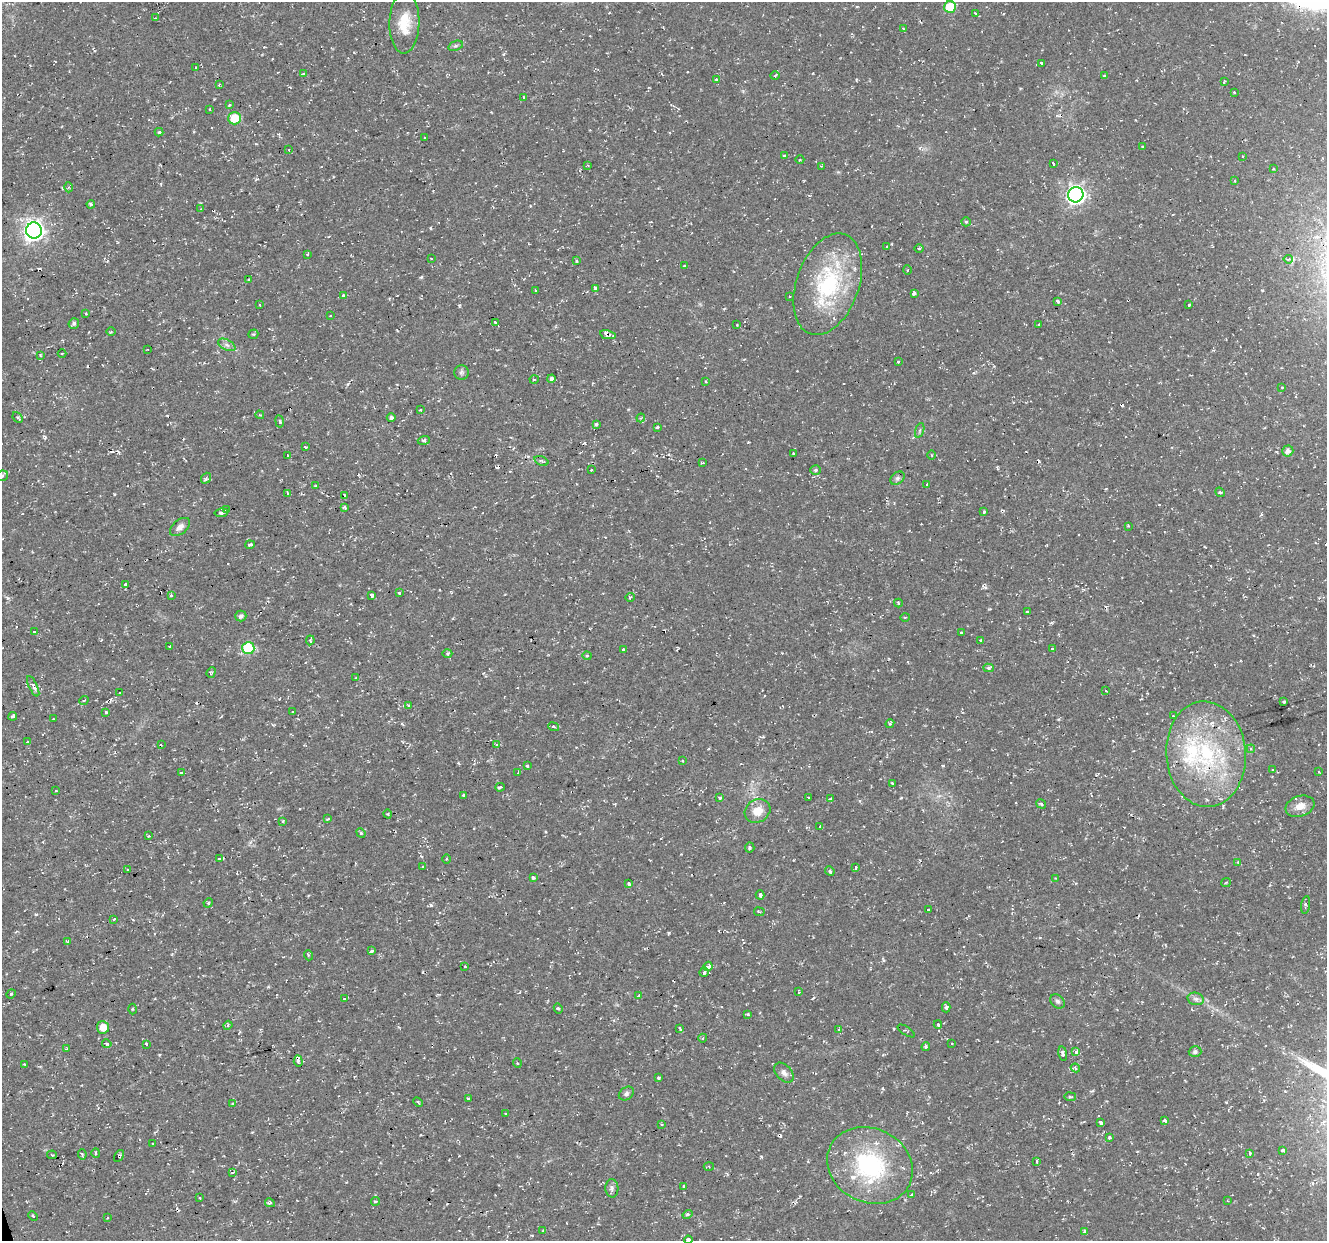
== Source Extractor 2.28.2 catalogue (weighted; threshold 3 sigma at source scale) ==
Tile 7 of 4 x 4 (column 3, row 2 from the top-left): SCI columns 2653-3977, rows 2592-3830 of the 5303 x 5123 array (HDU 1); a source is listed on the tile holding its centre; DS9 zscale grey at full resolution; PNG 1329 x 1243 px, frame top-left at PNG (2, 2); each listed source drawn as its Kron ellipse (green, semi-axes under 4 px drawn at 4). Shown black and unused: <1% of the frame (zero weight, under 2 of 3 exposures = <1% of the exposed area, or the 3 px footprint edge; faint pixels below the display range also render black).
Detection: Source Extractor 2.28.2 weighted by HDU 2 'WHT'; one run over the whole footprint, this tile lists its part. Background 0.0106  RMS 0.0031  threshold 0.0139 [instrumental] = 3 sigma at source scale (4.5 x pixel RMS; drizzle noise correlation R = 1.50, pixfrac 1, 0.0396/0.0396 arcsec/px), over >= 5 px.
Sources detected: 309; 44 cosmic-ray / hot-pixel residue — neither listed nor drawn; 6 inside a brighter listed object's ellipse — not listed separately; the other 259 listed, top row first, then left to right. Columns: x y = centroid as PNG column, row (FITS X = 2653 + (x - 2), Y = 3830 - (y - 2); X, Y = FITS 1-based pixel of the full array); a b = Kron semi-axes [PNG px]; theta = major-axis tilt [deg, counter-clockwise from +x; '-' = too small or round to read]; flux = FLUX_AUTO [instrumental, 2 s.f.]
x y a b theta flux
950 7 6 5 - 12
976 14 3 3 - 0.3
155 18 4 2 - 0.25
404 23 31 15 89 7.7
903 28 3 2 - 0.19
456 46 7 4 19 0.66
1041 63 3 2 - 1
195 68 3 2 - 0.32
303 74 3 3 - 0.85
775 76 4 4 - 0.43
1104 76 4 4 - 0.45
716 79 3 3 - 0.48
1224 82 3 2 - 0.25
219 84 3 3 - 0.66
1234 92 3 3 - 0.45
524 97 3 3 - 0.4
229 105 3 3 - 0.44
210 109 3 2 - 0.23
235 118 6 6 - 7.8
159 132 4 4 - 0.43
425 138 3 3 - 1.2
1143 147 3 3 - 0.43
289 150 4 3 - 0.32
784 156 4 4 - 0.47
1243 156 3 2 - 0.22
800 160 4 3 - 0.33
1053 163 3 3 - 2.7
588 165 3 3 - 0.28
822 166 4 2 - 0.25
1273 169 3 3 - 0.34
1235 180 3 3 - 0.37
68 187 5 3 - 0.49
1076 195 8 7 - 120
91 204 4 3 - 0.44
201 209 3 2 - 0.28
966 222 5 4 - 0.39
34 230 8 8 - 170
887 246 3 2 - 0.2
919 248 4 3 - 0.28
308 255 3 3 - 0.76
431 258 3 2 - 0.23
1288 259 4 4 - 0.76
576 261 3 3 - 0.4
684 266 3 3 - 0.34
907 270 5 3 - 0.29
248 280 4 2 - 0.26
828 284 53 31 71 33
596 289 4 3 - 1.2
535 290 3 2 - 0.31
914 294 4 3 - 0.62
343 296 4 4 - 0.88
789 297 3 3 - 0.77
1058 301 4 3 - 2.6
260 305 3 2 - 0.46
1189 305 3 3 - 1.5
86 314 3 3 - 0.34
330 316 3 2 - 0.33
495 322 3 2 - 1.3
74 323 5 5 - 0.79
737 324 4 2 - 0.21
1039 324 3 2 - 0.38
111 331 5 3 - 0.32
253 334 5 4 - 0.34
608 335 8 4 -11 1.6
227 345 9 5 -27 1.1
148 349 2 2 - 0.41
62 354 4 3 - 0.26
40 355 3 3 - 0.33
898 362 3 3 - 0.74
461 372 7 7 - 0.78
534 379 4 3 - 0.28
551 379 4 4 - 1
705 381 4 3 - 0.26
1282 387 3 2 - 0.22
420 410 2 2 - 0.3
260 415 4 3 - 0.37
18 417 6 4 -48 0.55
391 418 4 4 - 0.74
641 418 4 3 - 0.42
280 421 6 3 -80 0.46
596 424 4 4 - 0.46
657 427 4 3 - 1.1
920 430 7 3 71 0.51
424 440 6 4 17 0.56
306 447 3 2 - 0.55
1288 451 6 5 - 1.6
793 453 3 3 - 0.36
287 455 3 3 - 0.97
931 455 4 3 - 0.26
541 461 7 4 -19 0.55
703 463 4 2 - 0.35
591 470 3 3 - 0.35
815 470 5 5 - 0.61
2 476 6 5 - 0.65
206 478 6 4 51 0.57
897 478 8 5 41 0.79
927 485 3 3 - 0.89
316 486 3 2 - 0.4
1220 492 5 4 - 0.5
287 493 4 3 - 0.59
344 495 3 3 - 1.1
345 507 4 3 - 0.72
226 510 3 3 - 0.81
984 512 3 3 - 1.1
221 513 7 4 8 0.95
1128 526 4 3 - 0.29
180 527 11 7 39 1.8
250 545 5 3 - 2.3
126 584 4 3 - 12
399 593 3 3 - 0.78
171 596 4 3 - 0.88
372 596 4 3 - 2.2
630 597 5 3 - 0.26
898 603 4 3 - 0.36
1027 612 3 2 - 0.68
241 616 5 5 - 1
905 617 5 3 - 0.25
34 632 3 3 - 1.3
962 633 3 3 - 2.1
310 640 5 3 - 0.65
981 640 3 3 - 1.9
170 646 3 3 - 0.82
248 648 6 6 - 24
1052 648 4 2 - 0.29
623 649 3 3 - 0.54
447 653 5 3 - 0.44
587 656 4 4 - 0.45
989 668 5 4 - 0.59
211 672 5 4 - 0.44
356 678 4 2 - 0.23
33 686 11 4 -64 1.2
1106 691 3 2 - 0.2
120 693 4 3 - 1.6
84 700 5 3 - 0.57
1284 702 3 3 - 0.49
408 705 4 2 - 0.31
106 712 3 3 - 1.2
293 712 3 2 - 0.51
13 716 4 3 - 2.7
1173 716 3 2 - 0.34
53 719 2 2 - 0.25
890 724 4 3 - 0.45
554 727 5 4 - 0.8
27 742 2 2 - 0.24
161 744 3 2 - 0.33
497 744 4 3 - 2.6
1251 749 4 3 - 0.33
1206 754 53 40 -86 42
682 761 3 2 - 0.23
527 766 3 3 - 0.42
1273 769 3 3 - 0.48
518 772 3 3 - 0.78
1319 772 4 3 - 0.32
182 773 3 3 - 4.3
892 783 4 3 - 0.28
500 787 5 3 - 5.3
56 791 3 2 - 0.49
463 795 3 3 - 0.31
720 798 3 3 - 0.39
808 798 2 2 - 0.22
831 799 4 3 - 0.43
1041 804 5 3 - 0.59
1300 806 15 10 18 3
757 811 13 11 33 4.5
388 814 4 3 - 0.26
328 819 4 2 - 0.26
283 821 4 3 - 0.5
820 826 4 2 - 0.35
361 833 5 4 - 0.33
149 836 4 3 - 0.34
750 848 5 4 - 0.6
219 859 3 3 - 0.92
446 859 4 3 - 0.28
1238 862 4 3 - 0.28
423 867 3 2 - 0.4
856 867 3 3 - 1.3
128 869 3 3 - 0.71
830 871 5 4 - 0.5
533 878 4 3 - 0.53
1056 878 3 2 - 0.23
1226 882 5 3 - 0.33
629 884 4 3 - 0.73
760 895 4 3 - 0.75
208 903 5 4 - 0.32
1306 905 9 4 80 0.72
928 909 3 3 - 0.98
759 912 5 2 - 0.32
114 919 3 3 - 0.86
67 942 3 3 - 0.85
372 951 4 3 - 0.93
308 955 5 3 - 0.35
708 966 5 4 - 2.4
465 967 3 2 - 0.22
704 972 5 3 - 0.53
799 992 3 3 - 0.53
11 994 5 3 - 0.33
639 996 4 3 - 0.31
344 999 3 3 - 1.2
1196 999 8 6 -14 1
1058 1001 8 6 -44 0.78
946 1007 5 4 - 0.65
558 1008 5 4 - 0.49
132 1009 5 3 - 0.29
748 1014 4 3 - 0.43
938 1024 4 3 - 0.73
228 1025 4 4 - 0.5
103 1027 6 6 - 3.2
680 1028 4 2 - 0.62
839 1030 3 3 - 0.76
906 1031 10 3 -33 0.35
703 1038 4 3 - 0.27
107 1044 4 4 - 0.69
146 1044 3 3 - 0.83
951 1044 3 3 - 0.55
926 1047 4 3 - 0.46
66 1049 4 3 - 0.6
1076 1052 4 4 - 1.2
1195 1052 6 5 - 0.93
1063 1054 7 4 -79 0.81
298 1061 6 4 -85 1.1
517 1063 5 3 - 0.3
24 1064 2 2 - 0.36
1075 1068 5 4 - 0.52
784 1073 11 7 -48 1.4
658 1078 3 3 - 0.85
626 1094 8 6 35 0.9
1070 1097 6 3 -8 0.44
469 1099 3 3 - 0.58
418 1102 5 3 - 0.4
232 1104 4 3 - 0.34
506 1114 3 2 - 0.46
1165 1121 3 3 - 3
1101 1122 4 3 - 1.8
662 1124 3 3 - 0.28
1110 1137 3 3 - 0.85
153 1144 3 3 - 0.66
1283 1150 3 3 - 0.69
96 1153 5 3 - 0.75
1249 1153 3 3 - 1.3
82 1154 5 3 - 0.4
52 1155 5 4 - 0.38
119 1156 6 2 58 0.38
1037 1161 4 3 - 0.77
870 1165 44 37 -27 35
709 1167 5 3 - 0.43
232 1172 3 2 - 0.31
684 1187 3 3 - 0.53
612 1188 9 6 -88 1.1
912 1195 4 4 - 0.5
199 1198 3 2 - 0.47
375 1201 4 3 - 0.45
1227 1201 3 2 - 0.38
270 1203 5 4 - 0.8
688 1214 5 4 - 0.56
33 1216 5 3 - 0.33
107 1217 3 2 - 0.29
543 1231 3 2 - 0.52
1085 1232 4 3 - 2.3
688 1240 4 3 - 1.8
Overlapping masked pixels (flux is a lower limit): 2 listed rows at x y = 608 335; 119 1156
Isophote crosses this tile's border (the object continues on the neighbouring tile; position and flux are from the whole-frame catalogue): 2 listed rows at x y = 2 476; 688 1240
Unlisted compact peaks at least as high as the median listed source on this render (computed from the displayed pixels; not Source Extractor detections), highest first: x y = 431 905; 669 933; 421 277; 36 914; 761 1157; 114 494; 984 587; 45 437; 459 306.